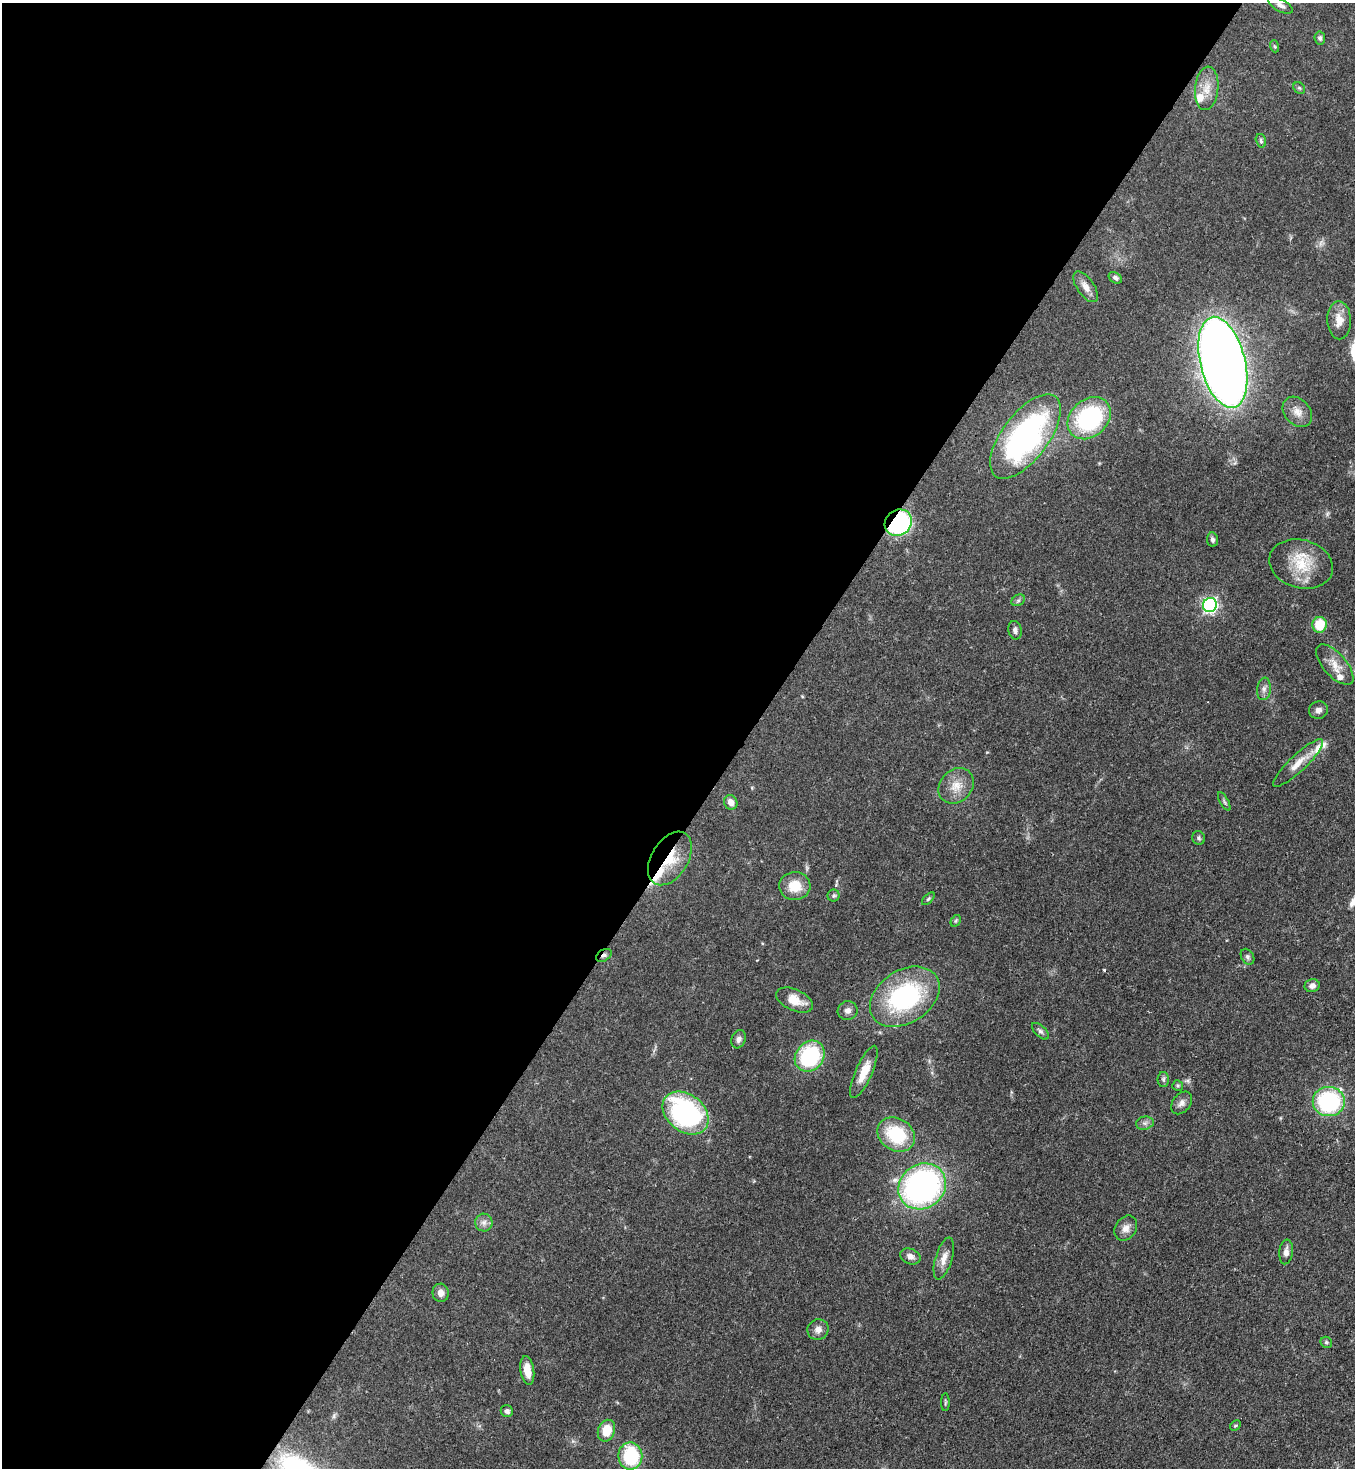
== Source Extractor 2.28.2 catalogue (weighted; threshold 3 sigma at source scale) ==
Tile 5 of 4 x 4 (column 1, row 2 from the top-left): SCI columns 364-1716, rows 2990-4455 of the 6000 x 5978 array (HDU 1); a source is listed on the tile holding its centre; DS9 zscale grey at full resolution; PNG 1357 x 1470 px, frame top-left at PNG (2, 3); each listed source drawn as its Kron ellipse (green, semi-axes under 4 px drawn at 4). Shown black and unused: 55% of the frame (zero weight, under 3 of 4 exposures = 7% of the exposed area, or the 3 px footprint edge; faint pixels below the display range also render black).
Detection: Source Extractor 2.28.2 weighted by HDU 2 'WHT'; one run over the whole footprint, this tile lists its part. Background 0.0664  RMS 0.0036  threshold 0.0162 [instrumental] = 3 sigma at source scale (4.5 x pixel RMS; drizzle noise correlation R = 1.50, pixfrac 1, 0.05/0.05 arcsec/px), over >= 5 px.
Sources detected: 71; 1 too faint to see at this stretch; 1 cosmic-ray / hot-pixel residue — neither listed nor drawn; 4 inside a brighter listed object's ellipse — not listed separately; the other 65 listed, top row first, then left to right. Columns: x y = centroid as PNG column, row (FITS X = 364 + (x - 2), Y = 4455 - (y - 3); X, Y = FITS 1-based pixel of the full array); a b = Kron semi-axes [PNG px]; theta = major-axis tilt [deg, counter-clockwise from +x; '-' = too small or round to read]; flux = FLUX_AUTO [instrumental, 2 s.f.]
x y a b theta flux
1280 5 13 6 -28 1.7
1320 38 7 5 -81 0.84
1274 46 6 4 -70 0.46
1207 88 22 11 84 5.3
1299 88 6 5 - 0.58
1261 141 7 5 -75 0.75
1115 278 7 5 -33 1
1086 287 18 8 -56 2.8
1339 320 19 12 -89 4.7
1223 362 46 22 -76 500
1297 412 17 12 -48 3.9
1089 418 24 18 43 42
1025 437 50 23 53 82
898 523 14 12 35 44
1212 540 7 5 -84 1
1301 564 32 24 -16 13
1018 600 7 5 29 0.76
1210 605 7 6 - 80
1320 625 8 7 - 11
1015 630 9 6 -77 1.2
1335 665 25 11 -48 4.7
1264 689 11 7 83 1.6
1318 710 9 8 - 1.6
1298 763 33 8 43 5.1
956 786 19 16 46 5.8
1224 801 10 3 -61 0.63
731 802 7 6 - 2.3
1199 838 7 6 - 0.74
670 858 29 18 58 12
795 886 16 14 2 7.5
834 896 6 6 - 0.64
928 899 8 4 45 0.59
956 921 6 4 60 0.52
604 955 8 5 33 1.1
1247 957 8 6 -59 0.96
1312 986 7 6 - 1.6
905 997 38 26 33 45
794 1000 20 10 -24 5.7
848 1011 10 9 - 1.7
1040 1031 10 5 -44 1
739 1039 9 7 70 1.4
810 1056 16 14 51 31
864 1072 28 8 67 5.9
1163 1079 7 5 -90 0.7
1178 1085 5 5 - 0.54
1329 1101 16 14 0 38
1182 1103 13 8 51 2
686 1113 25 18 -39 60
1145 1123 9 6 12 1.2
896 1135 20 16 -33 20
922 1186 25 22 38 110
484 1222 9 8 - 1.6
1126 1228 13 10 56 2.7
1286 1252 12 7 84 2
910 1256 10 7 -21 1.9
944 1258 22 8 73 3.6
441 1293 9 8 - 2.4
818 1330 11 10 - 2.1
1326 1342 6 5 - 0.65
527 1370 14 6 -81 4.8
945 1402 9 3 89 0.52
507 1411 6 5 - 1.1
1235 1425 6 4 47 0.57
606 1431 11 8 69 7
630 1456 13 12 - 24
Overlapping masked pixels (flux is a lower limit): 3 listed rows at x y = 898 523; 670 858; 604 955
Isophote crosses this tile's border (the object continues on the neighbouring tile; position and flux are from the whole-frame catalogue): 1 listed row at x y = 1335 665